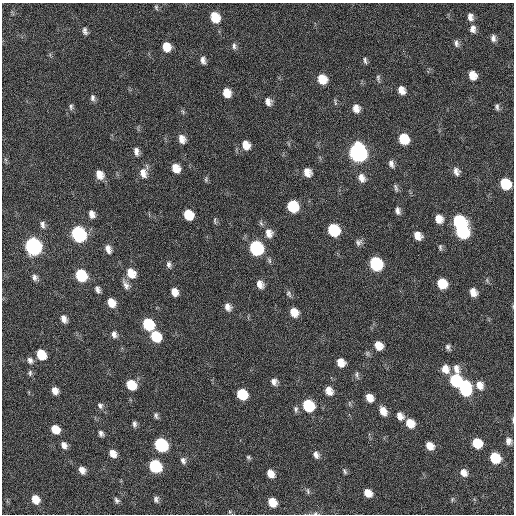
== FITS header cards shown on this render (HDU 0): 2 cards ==
NAXIS1  =                  512 / Axis length
NAXIS2  =                  512 / Axis length

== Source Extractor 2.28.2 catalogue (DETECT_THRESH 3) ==
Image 512 x 512 px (HDU 0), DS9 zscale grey, 1 PNG px = 1 image px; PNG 516 x 516 px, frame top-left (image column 1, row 512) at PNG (2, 3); no overlay
Background 23.2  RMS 5.5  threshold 16.5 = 3 sigma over >= 5 px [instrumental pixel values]
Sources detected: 127; all 127 listed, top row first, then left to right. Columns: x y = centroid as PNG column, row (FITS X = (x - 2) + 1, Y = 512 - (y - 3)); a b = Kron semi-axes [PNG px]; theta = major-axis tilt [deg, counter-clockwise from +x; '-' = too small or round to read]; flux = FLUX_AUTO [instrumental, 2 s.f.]
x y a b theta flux
156 7 7 5 -75 670
215 17 10 8 -68 8400
470 17 9 6 -80 2000
473 29 9 7 -88 1900
85 31 10 6 -80 1400
493 38 9 6 -81 1400
456 43 10 6 -79 1300
234 46 10 5 -83 1100
166 47 8 7 - 5700
203 60 10 6 -76 1600
365 60 8 4 -80 850
472 75 8 7 - 4300
378 78 11 5 -84 890
322 79 9 8 - 6900
401 90 9 7 -64 2900
226 93 9 7 -71 4900
93 98 9 6 -84 1200
268 102 9 8 - 2200
335 102 11 3 -75 550
71 107 8 6 89 940
497 107 9 5 -83 950
356 108 9 7 -81 2800
182 139 9 7 -69 3000
404 139 9 7 -65 12000
246 145 10 8 -68 4200
136 151 9 6 -80 1800
358 152 10 9 - 150000
391 164 9 6 -71 1600
176 168 8 7 - 4600
456 171 10 7 -67 1900
307 172 9 8 - 3300
143 173 13 9 -76 3300
99 175 10 7 -62 4000
361 178 11 8 -69 2700
206 179 8 5 84 650
505 184 9 7 -61 15000
396 188 11 5 -75 950
293 206 9 8 - 16000
397 211 9 6 -77 1500
92 214 9 6 -71 2100
188 215 9 7 -63 9500
439 219 8 7 - 3900
215 221 10 4 -85 650
459 221 9 8 - 31000
261 223 7 5 -47 800
42 225 10 6 -77 1400
334 230 9 8 - 25000
462 232 9 8 - 42000
269 233 11 9 -78 3200
79 234 9 8 - 68000
418 236 8 7 - 3600
359 242 9 8 - 1400
33 246 9 8 - 110000
440 247 9 5 -90 750
256 248 9 8 - 47000
108 249 10 6 -72 2300
376 264 9 8 - 37000
169 265 8 6 -87 1100
131 273 11 8 -56 5900
81 275 9 7 -59 19000
35 277 8 7 - 1300
260 284 9 7 -66 2700
442 284 8 7 - 9800
126 285 13 7 -63 2000
98 289 8 6 -66 1300
175 292 7 6 - 3100
473 292 8 7 - 3400
289 294 10 6 -67 1000
111 303 9 7 -67 4500
228 307 9 7 -67 2200
294 312 8 7 - 4900
64 319 9 6 -65 2200
148 324 9 7 -58 20000
114 334 9 7 -68 1600
156 336 9 7 -57 14000
378 346 8 7 - 4500
448 347 8 5 -65 1000
41 355 8 7 - 9000
30 360 9 7 -62 1500
341 362 8 7 - 4400
445 369 10 8 -69 3900
456 369 14 7 -79 2600
30 373 8 6 87 870
357 375 10 5 -79 920
456 380 9 8 - 27000
274 382 8 8 - 1700
131 385 9 7 -51 9900
480 385 10 8 -71 3300
465 389 11 8 -84 30000
55 391 7 5 -69 2800
329 391 9 7 -60 3500
242 394 8 7 - 14000
369 398 8 7 - 3700
100 405 9 7 -64 1200
308 405 9 7 -56 21000
296 409 9 6 -78 1000
383 411 10 7 -62 3500
156 415 9 6 -74 940
400 416 10 7 -56 2600
513 420 8 3 -81 460
410 423 9 8 - 5600
134 424 7 5 86 1100
55 429 8 7 - 5600
101 433 7 5 -62 1200
508 441 7 6 - 1800
477 443 8 7 - 9800
64 445 8 6 -63 2000
161 445 9 7 -51 41000
430 446 8 7 - 3900
113 453 8 7 - 3100
316 455 8 6 -57 1900
248 457 6 4 -52 640
495 458 8 7 - 14000
183 461 9 7 -71 1300
155 466 9 7 -50 31000
82 470 8 6 -54 2500
345 471 9 5 -62 760
464 473 8 7 - 2600
270 474 8 6 -55 3700
308 491 9 5 -77 780
368 493 9 7 -46 4200
35 499 9 7 -61 5100
156 499 7 6 - 1200
452 499 7 5 70 590
117 500 7 5 -58 950
272 502 8 6 -55 6300
315 513 7 5 20 740
At the frame edge (FLAGS 8, measured only in part): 2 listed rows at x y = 513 420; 315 513